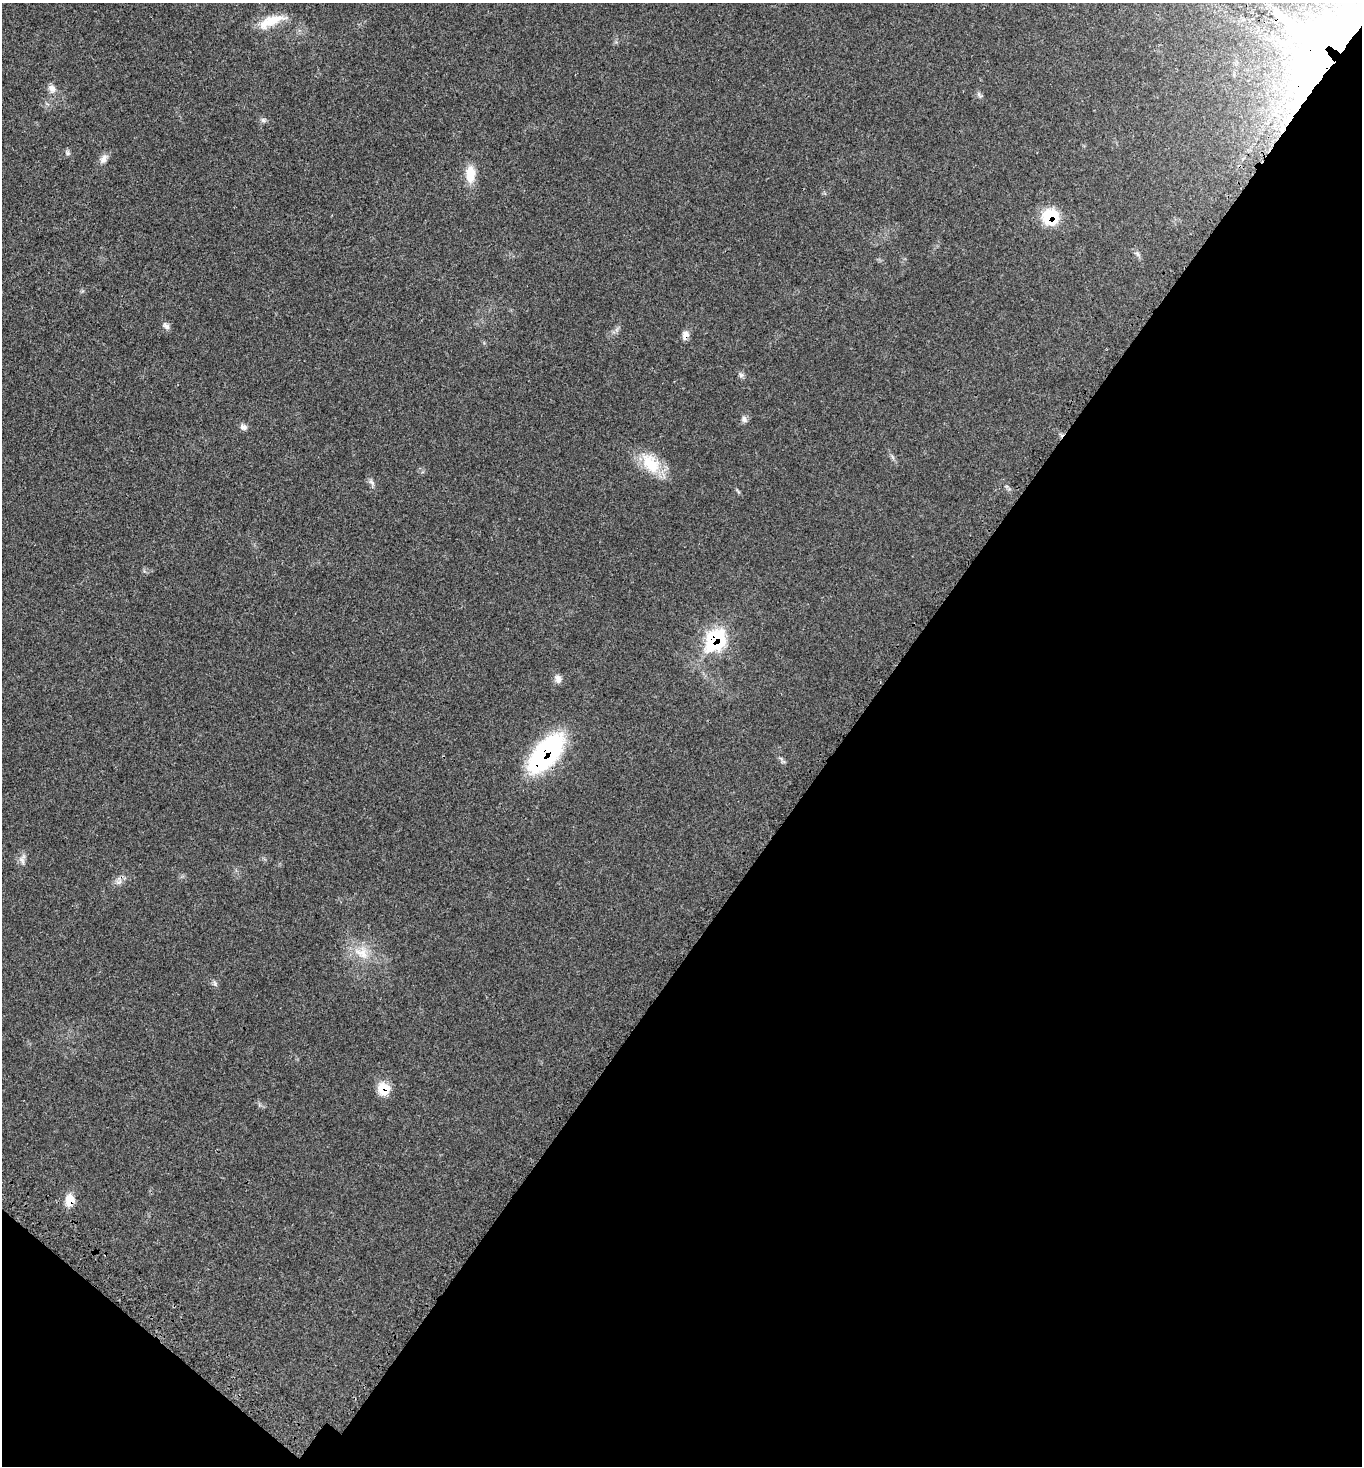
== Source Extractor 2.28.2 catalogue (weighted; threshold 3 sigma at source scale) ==
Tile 15 of 4 x 4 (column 3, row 4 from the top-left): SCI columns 3108-4467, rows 112-1575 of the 6077 x 6080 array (HDU 1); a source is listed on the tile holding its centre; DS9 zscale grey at full resolution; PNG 1364 x 1468 px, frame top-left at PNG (2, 3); no overlay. Shown black and unused: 40% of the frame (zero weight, under 3 of 4 exposures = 8% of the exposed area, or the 3 px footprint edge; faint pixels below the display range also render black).
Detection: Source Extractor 2.28.2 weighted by HDU 2 'WHT'; one run over the whole footprint, this tile lists its part. Background 0.0205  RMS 0.0034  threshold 0.0152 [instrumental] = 3 sigma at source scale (4.5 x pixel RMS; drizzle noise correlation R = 1.50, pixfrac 1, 0.05/0.05 arcsec/px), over >= 5 px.
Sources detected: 27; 1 inside a brighter object's white glare — not listed; the other 26 listed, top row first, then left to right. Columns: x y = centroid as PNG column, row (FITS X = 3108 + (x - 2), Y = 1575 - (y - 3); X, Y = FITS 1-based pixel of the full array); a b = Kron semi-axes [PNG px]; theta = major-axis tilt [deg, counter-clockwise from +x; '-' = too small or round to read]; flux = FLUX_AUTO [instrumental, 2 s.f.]
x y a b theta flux
271 21 38 12 22 7.4
1315 47 87 53 -81 230
52 88 10 9 - 2
979 95 11 4 -50 0.73
263 120 7 6 - 0.79
67 153 8 6 -42 0.76
103 159 14 8 60 1.9
470 174 23 11 89 5.6
1050 216 14 14 - 15
1137 254 10 5 -34 0.87
166 326 11 6 -49 1.2
685 335 12 7 71 2
741 375 6 6 - 0.8
744 419 9 7 -66 1.1
244 427 9 8 - 1.2
650 463 32 20 -50 11
371 482 10 6 -45 1
715 639 14 10 54 42
558 679 11 8 -68 1.7
546 753 41 19 49 56
22 860 13 6 -67 1.5
118 882 10 7 16 1.4
362 953 25 16 -31 7.5
215 983 8 5 -70 0.75
383 1088 14 13 - 6.1
70 1200 14 10 87 4.7
Overlapping masked pixels (flux is a lower limit): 7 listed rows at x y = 1315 47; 1050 216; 685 335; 715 639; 546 753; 383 1088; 70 1200
Isophote crosses this tile's border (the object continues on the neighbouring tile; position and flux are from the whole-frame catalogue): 1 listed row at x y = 1315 47